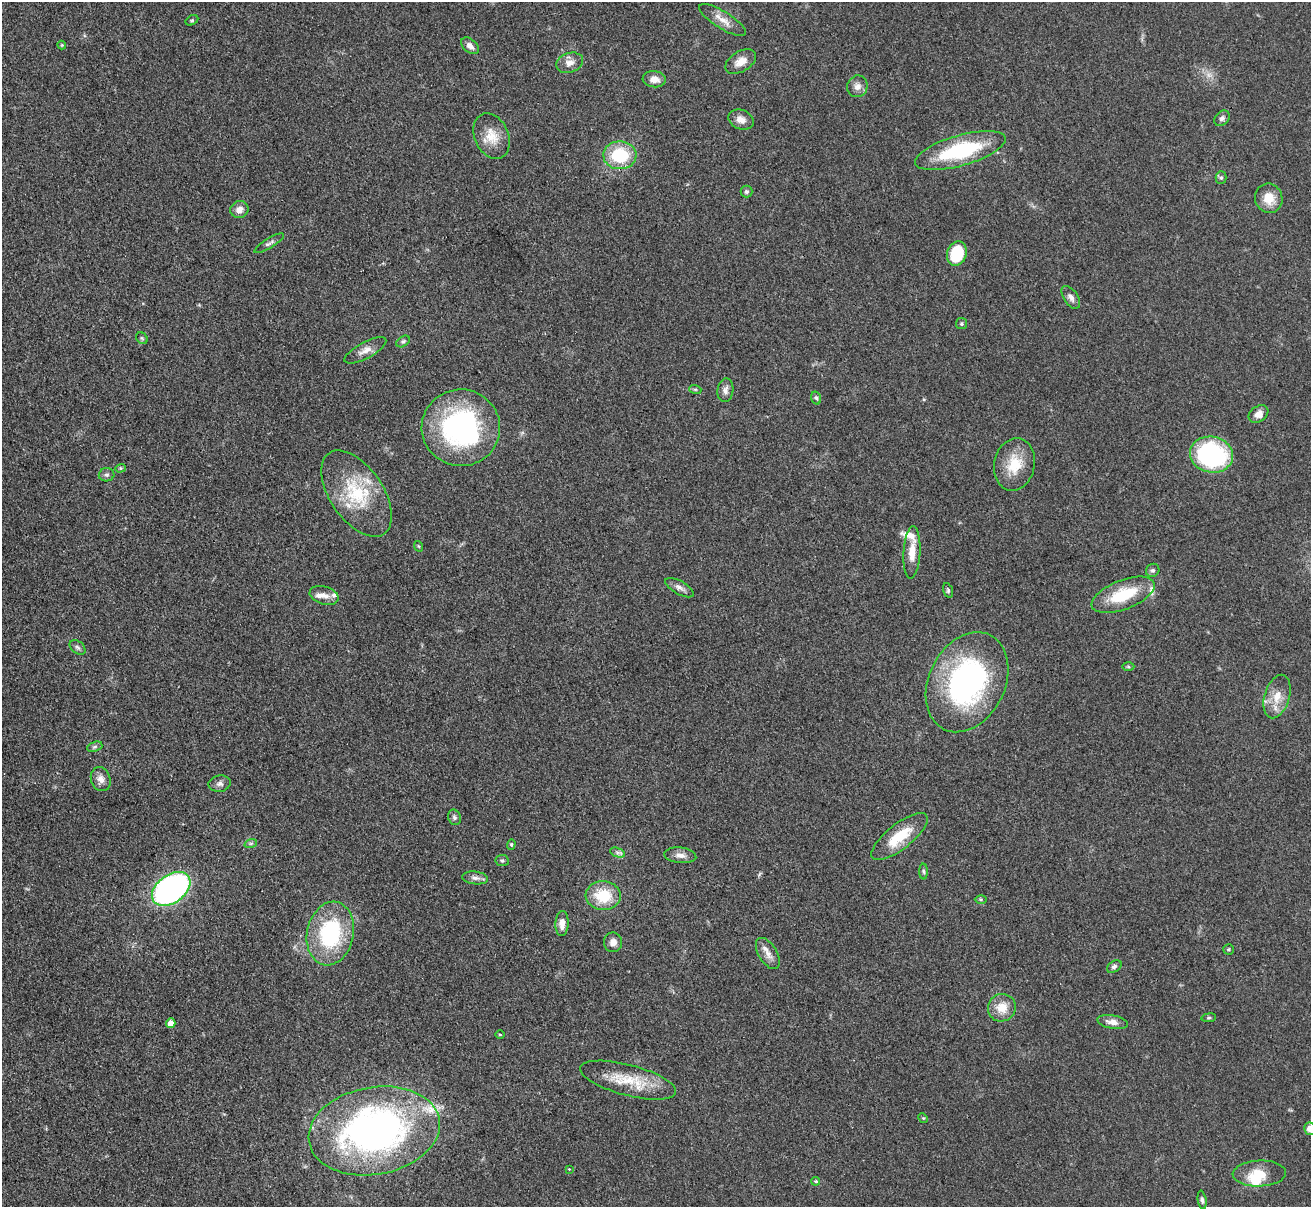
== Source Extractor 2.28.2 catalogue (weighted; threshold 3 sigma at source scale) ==
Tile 7 of 4 x 4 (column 3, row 2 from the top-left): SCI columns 2632-3940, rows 2686-3890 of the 5263 x 5247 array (HDU 1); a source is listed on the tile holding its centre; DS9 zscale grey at full resolution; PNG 1313 x 1209 px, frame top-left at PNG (2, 2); each listed source drawn as its Kron ellipse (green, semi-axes under 4 px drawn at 4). Shown black and unused: <1% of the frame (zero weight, under 3 of 4 exposures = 2% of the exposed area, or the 3 px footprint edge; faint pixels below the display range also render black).
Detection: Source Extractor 2.28.2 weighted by HDU 2 'WHT'; one run over the whole footprint, this tile lists its part. Background 0.0543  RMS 0.0056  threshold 0.0253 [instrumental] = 3 sigma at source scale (4.5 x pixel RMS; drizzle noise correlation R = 1.50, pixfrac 1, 0.05/0.05 arcsec/px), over >= 5 px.
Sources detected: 87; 1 too faint to see at this stretch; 1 inside a brighter object's white glare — neither listed nor drawn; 6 inside a brighter listed object's ellipse — not listed separately; the other 79 listed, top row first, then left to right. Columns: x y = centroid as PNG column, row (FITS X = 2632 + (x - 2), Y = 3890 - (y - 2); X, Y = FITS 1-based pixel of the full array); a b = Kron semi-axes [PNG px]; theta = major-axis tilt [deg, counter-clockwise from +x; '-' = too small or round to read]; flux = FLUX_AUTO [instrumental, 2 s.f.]
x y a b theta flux
192 20 7 4 28 0.88
722 20 27 8 -32 6.2
62 45 4 4 - 0.54
470 46 10 6 -42 3.1
741 62 17 10 32 6.2
570 63 14 10 17 4.5
654 79 11 8 -6 4.9
857 86 11 10 - 3.7
1222 118 9 6 47 1.8
741 120 13 9 -21 4.7
492 136 24 17 -66 11
960 151 47 15 16 50
620 155 16 14 -2 31
1221 178 6 5 - 1.2
746 192 6 6 - 1.1
1269 198 15 13 -72 9.5
239 210 9 8 - 4.2
269 243 17 5 32 2
957 254 12 9 72 28
1071 297 13 7 -56 2.9
962 324 5 5 - 1
142 338 6 5 - 1
403 341 7 5 36 1.2
365 350 23 8 28 5
695 389 6 4 -18 0.75
725 390 12 8 81 3
816 398 6 5 - 1.1
1258 414 11 7 34 4.5
461 428 39 38 - 110
1211 455 22 18 -11 78
1014 464 26 20 77 16
120 468 5 4 - 0.81
107 475 8 6 12 1.5
357 493 49 26 -56 38
418 546 5 3 - 0.53
912 552 26 8 87 7.6
1153 570 7 6 - 1.3
679 588 16 6 -29 2.9
948 590 8 4 -74 0.95
324 595 15 9 -16 4.3
1123 595 33 14 21 26
78 647 9 6 -39 1.6
1128 667 6 4 -2 0.8
967 682 52 38 64 120
1277 696 22 12 74 9.3
95 747 8 5 19 1.2
101 779 12 9 -71 3.9
220 784 11 8 8 2.4
454 817 8 6 -66 1.6
899 837 34 12 38 19
251 843 6 4 18 0.94
511 844 5 4 - 0.69
617 852 8 4 -19 1.6
680 855 16 7 -7 3.7
502 860 6 5 - 1.1
924 871 8 4 -89 1
475 878 13 6 -7 2.6
171 889 21 14 36 170
603 896 17 14 -3 20
981 899 6 4 0 0.85
562 923 12 6 88 4.7
330 933 32 23 78 57
613 942 10 9 - 3.5
1228 949 5 5 - 0.8
768 953 17 9 -58 4.8
1114 967 8 5 33 1.6
1002 1008 14 13 - 9.7
1209 1018 7 3 8 0.76
1113 1022 15 6 -10 4.3
171 1023 5 4 - 5.6
500 1035 4 3 - 0.48
628 1080 49 15 -15 21
923 1118 5 4 - 0.59
1310 1129 6 6 - 4.6
374 1131 66 43 10 250
569 1169 3 3 - 0.35
1259 1174 26 13 3 13
816 1181 4 4 - 0.93
1202 1200 9 4 -81 1.2
Isophote crosses this tile's border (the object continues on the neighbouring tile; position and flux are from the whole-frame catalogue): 1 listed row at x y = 1310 1129